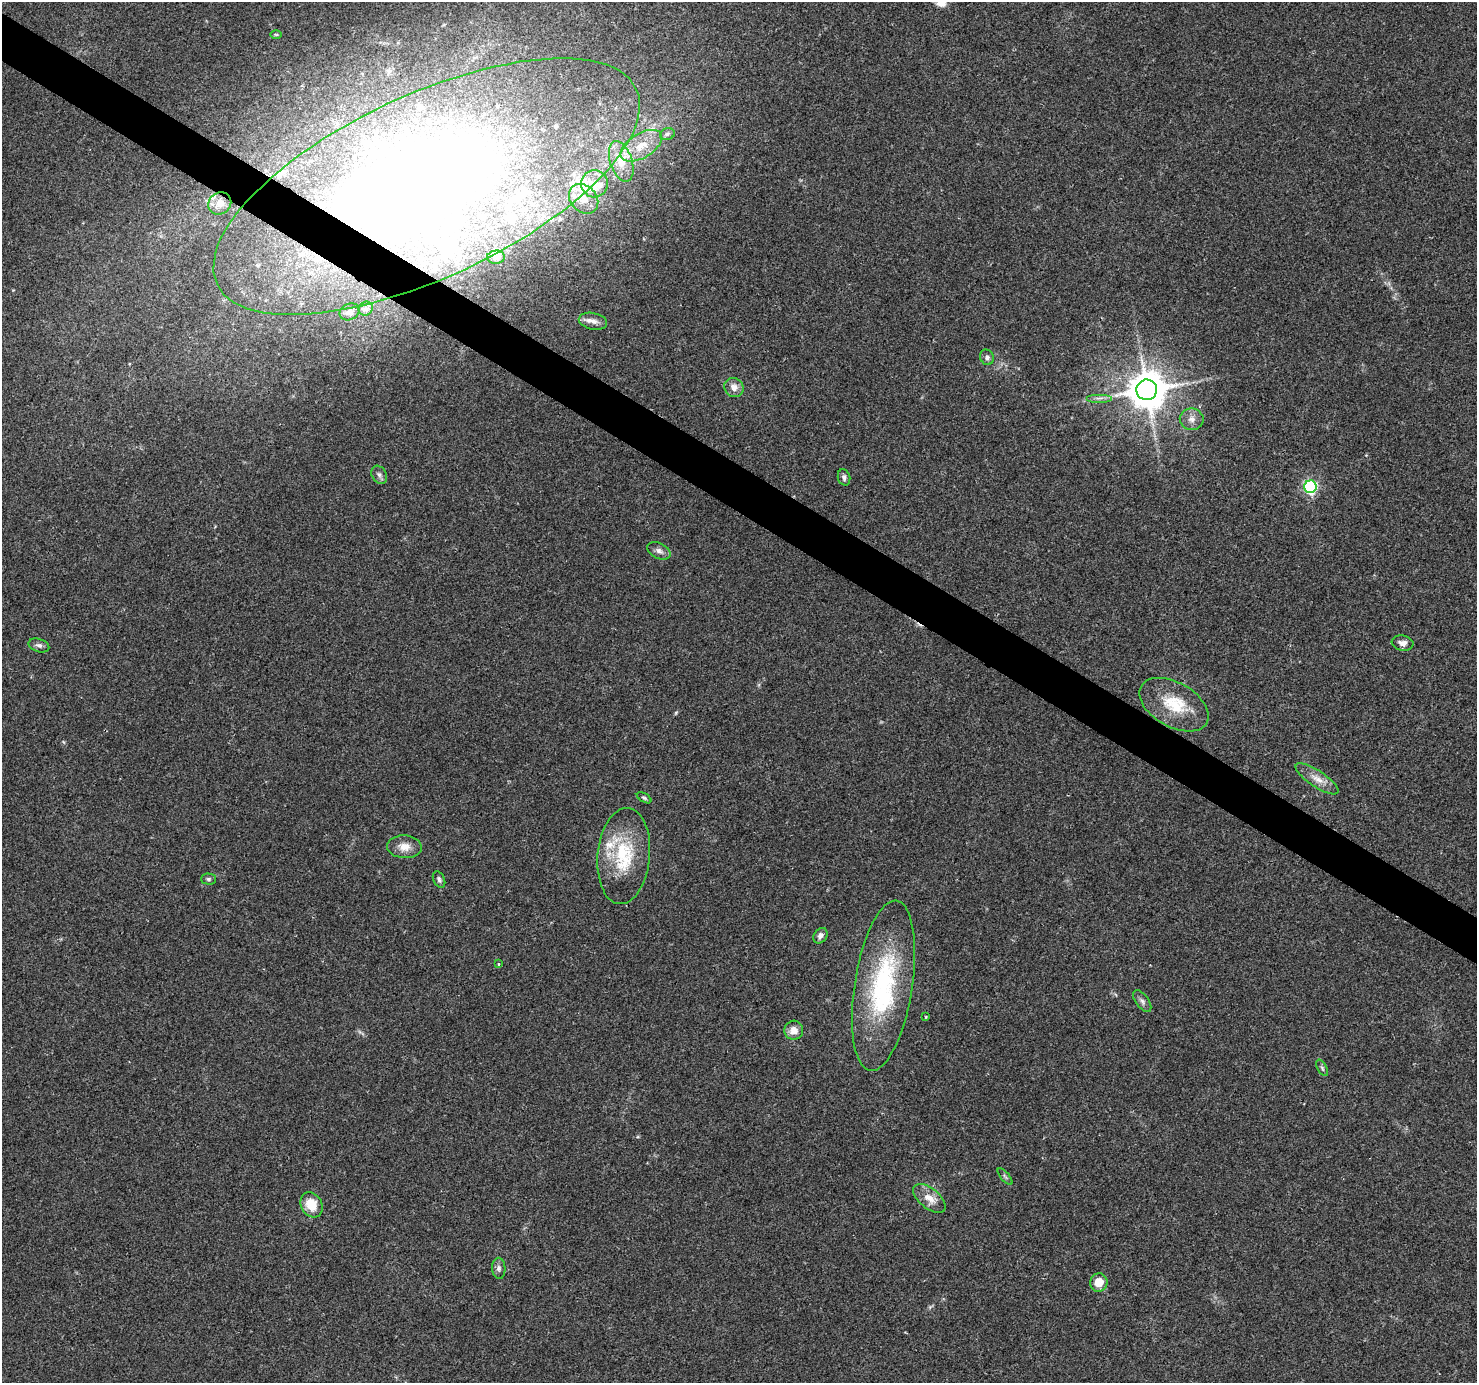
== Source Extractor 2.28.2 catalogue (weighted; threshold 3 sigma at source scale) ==
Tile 11 of 4 x 4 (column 3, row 3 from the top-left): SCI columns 2957-4431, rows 1637-3017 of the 5905 x 5969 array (HDU 1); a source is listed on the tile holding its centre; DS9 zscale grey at full resolution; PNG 1479 x 1385 px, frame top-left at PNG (2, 2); each listed source drawn as its Kron ellipse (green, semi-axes under 4 px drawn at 4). Shown black and unused: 3% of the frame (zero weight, under 2 of 3 exposures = <1% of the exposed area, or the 3 px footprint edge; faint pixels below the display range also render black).
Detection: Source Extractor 2.28.2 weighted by HDU 2 'WHT'; one run over the whole footprint, this tile lists its part. Background 0.047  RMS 0.0058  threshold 0.0262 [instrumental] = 3 sigma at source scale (4.5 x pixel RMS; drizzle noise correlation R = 1.50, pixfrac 1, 0.0396/0.0396 arcsec/px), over >= 5 px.
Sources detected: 67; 6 inside a brighter object's white glare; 1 cosmic-ray / hot-pixel residue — neither listed nor drawn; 18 inside a brighter listed object's ellipse — not listed separately; the other 42 listed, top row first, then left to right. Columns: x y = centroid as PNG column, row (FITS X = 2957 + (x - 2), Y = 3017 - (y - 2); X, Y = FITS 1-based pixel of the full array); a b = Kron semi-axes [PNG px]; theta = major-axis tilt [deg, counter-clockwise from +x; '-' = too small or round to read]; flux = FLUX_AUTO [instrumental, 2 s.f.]
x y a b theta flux
276 35 6 3 -1 0.66
667 134 7 6 - 1.7
641 146 23 12 31 12
621 161 21 11 -72 9.8
595 184 13 13 - 7.1
427 186 231 91 25 850
584 199 16 13 -47 8.7
220 203 12 10 38 6.1
496 257 9 6 5 2.5
366 309 7 6 - 1.7
350 312 10 8 26 2.5
593 321 14 8 -12 3.8
987 357 8 6 -66 2.1
734 387 10 9 - 4.5
1147 390 10 10 - 1800
1099 398 13 3 0 1.8
1192 419 12 11 - 4.5
379 475 10 7 -60 2.1
844 477 8 6 -75 1.7
1310 487 6 6 - 88
659 551 12 7 -26 2.8
1403 643 11 7 -8 3.3
39 645 11 6 -18 2.1
1174 705 38 22 -30 25
1317 779 25 8 -34 6.6
644 798 8 4 -31 1
404 847 17 11 -3 6.5
624 856 48 26 85 37
208 879 7 5 -1 1.2
439 879 9 5 -65 1.6
820 936 8 6 55 2.6
498 964 3 3 - 0.88
883 986 86 29 81 82
1142 1001 12 6 -54 2.2
926 1017 4 3 - 0.5
794 1030 9 9 - 5.3
1322 1068 9 4 -60 1.2
1005 1176 10 3 -50 1
929 1198 19 10 -39 7.3
311 1205 13 10 -60 12
499 1268 10 6 -87 2.1
1099 1283 9 8 - 7.9
Overlapping masked pixels (flux is a lower limit): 2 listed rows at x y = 427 186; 220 203